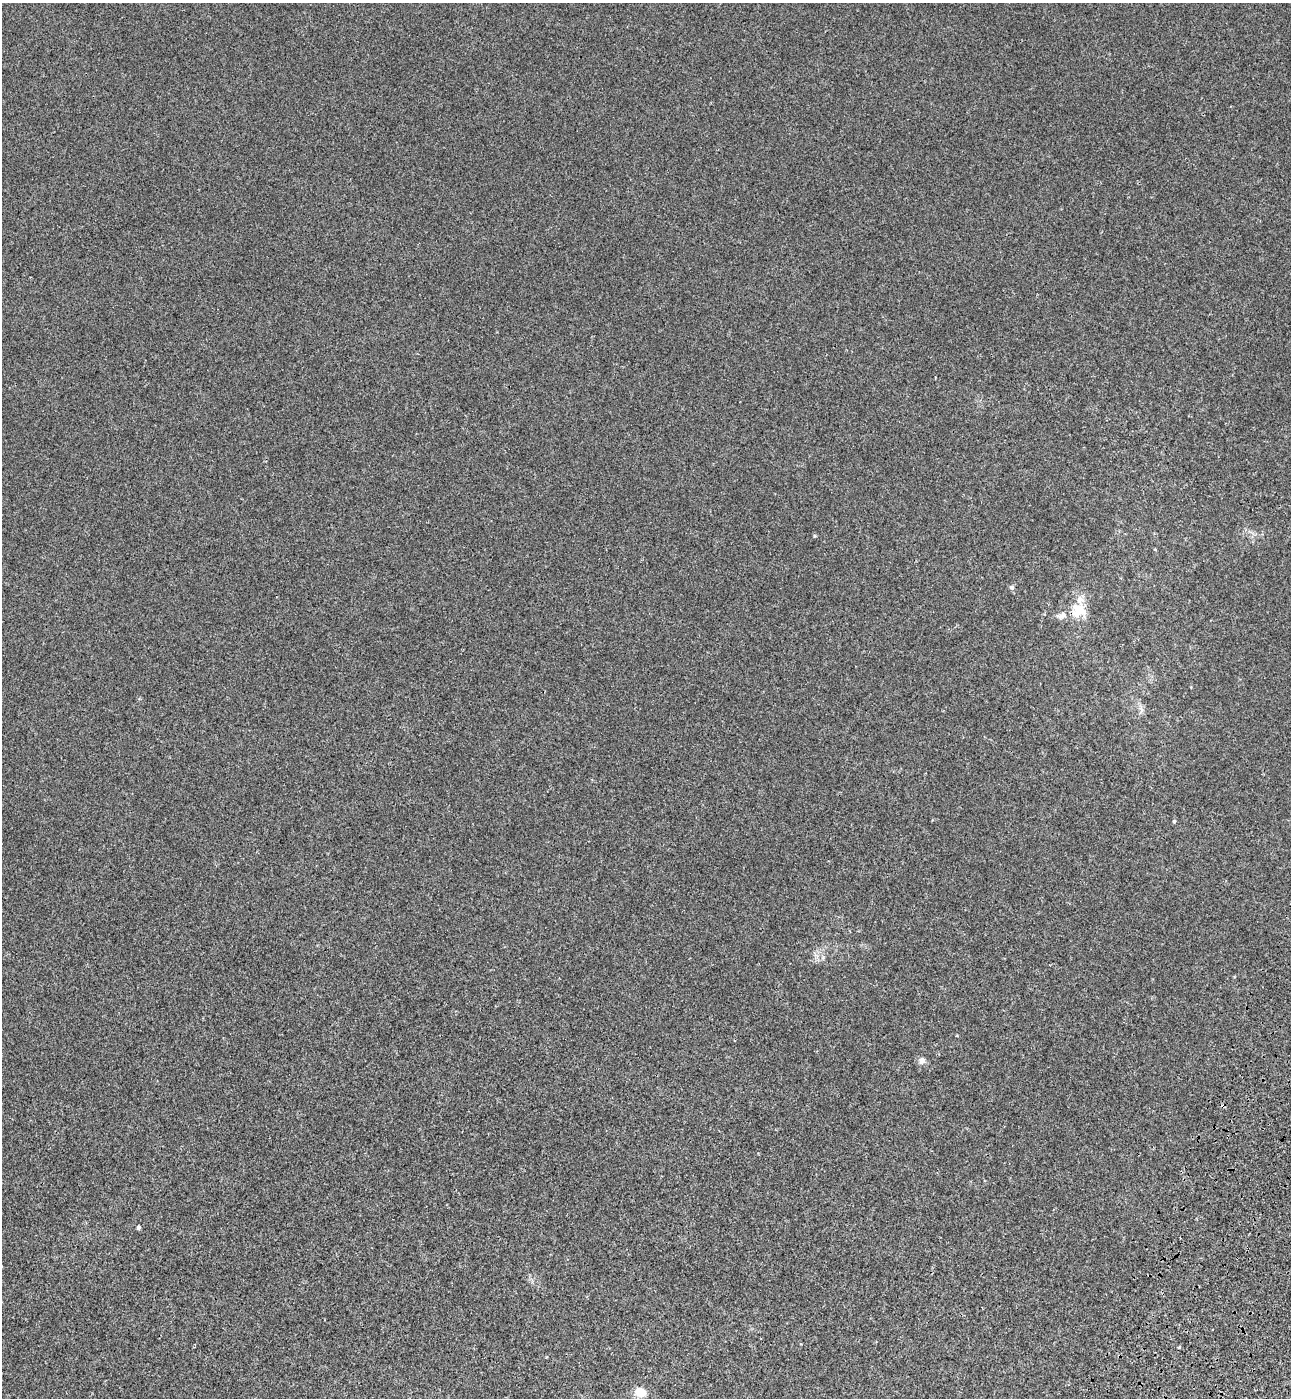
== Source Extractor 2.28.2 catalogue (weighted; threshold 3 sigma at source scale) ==
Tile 6 of 4 x 4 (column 2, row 2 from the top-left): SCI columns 1676-2964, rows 2858-4253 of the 5802 x 5712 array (HDU 1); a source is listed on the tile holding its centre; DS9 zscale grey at full resolution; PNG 1293 x 1400 px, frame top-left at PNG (2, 3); no overlay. Shown black and unused: <1% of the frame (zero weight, under 3 of 4 exposures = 6% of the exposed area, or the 3 px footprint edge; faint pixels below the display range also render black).
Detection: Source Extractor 2.28.2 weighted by HDU 2 'WHT'; one run over the whole footprint, this tile lists its part. Background 5.32e-04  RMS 0.004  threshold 0.0179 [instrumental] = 3 sigma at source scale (4.5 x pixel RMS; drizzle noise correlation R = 1.50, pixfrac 1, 0.05/0.05 arcsec/px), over >= 5 px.
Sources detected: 9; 2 inside a brighter listed object's ellipse — not listed separately; the other 7 listed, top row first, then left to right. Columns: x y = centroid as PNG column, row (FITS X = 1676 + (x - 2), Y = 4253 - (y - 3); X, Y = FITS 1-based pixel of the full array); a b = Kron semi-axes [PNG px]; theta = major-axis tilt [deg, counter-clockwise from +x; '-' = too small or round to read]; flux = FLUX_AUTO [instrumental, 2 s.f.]
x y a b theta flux
1155 549 4 3 - 0.31
1011 587 6 5 - 0.89
1079 610 20 17 -18 7.1
1174 821 4 4 - 0.59
922 1060 7 6 - 2.2
138 1227 4 4 - 0.75
641 1392 8 7 - 7.8